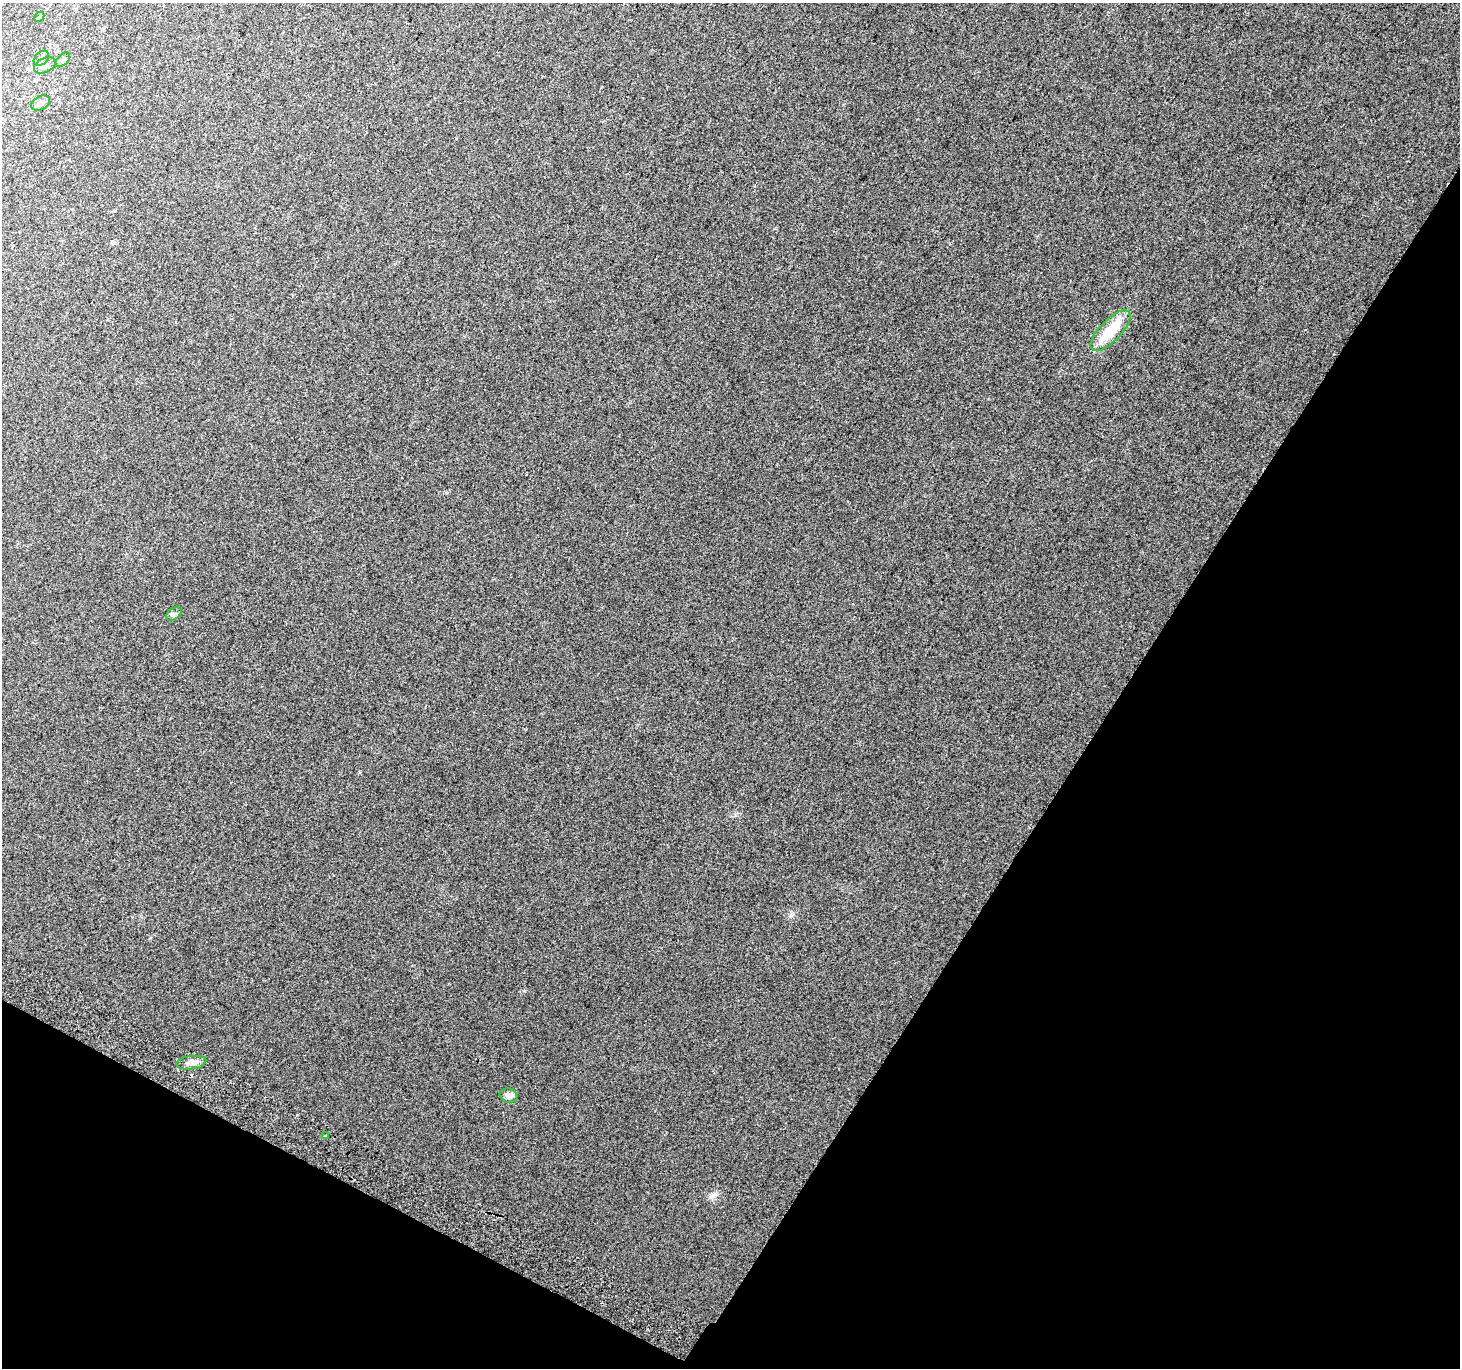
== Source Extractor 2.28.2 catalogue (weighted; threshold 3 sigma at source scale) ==
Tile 15 of 4 x 4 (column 3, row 4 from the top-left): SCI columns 2950-4407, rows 300-1665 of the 5888 x 5996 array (HDU 1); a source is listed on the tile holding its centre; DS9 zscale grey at full resolution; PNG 1462 x 1370 px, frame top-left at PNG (2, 3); each listed source drawn as its Kron ellipse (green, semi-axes under 4 px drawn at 4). Shown black and unused: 30% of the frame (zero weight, under 2 of 3 exposures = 2% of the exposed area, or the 3 px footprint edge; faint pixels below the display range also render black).
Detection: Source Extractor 2.28.2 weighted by HDU 2 'WHT'; one run over the whole footprint, this tile lists its part. Background 0.0358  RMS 0.012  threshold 0.0562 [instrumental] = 3 sigma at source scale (4.5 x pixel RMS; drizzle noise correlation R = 1.50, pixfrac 1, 0.0396/0.0396 arcsec/px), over >= 5 px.
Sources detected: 11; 1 cosmic-ray / hot-pixel residue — neither listed nor drawn; the other 10 listed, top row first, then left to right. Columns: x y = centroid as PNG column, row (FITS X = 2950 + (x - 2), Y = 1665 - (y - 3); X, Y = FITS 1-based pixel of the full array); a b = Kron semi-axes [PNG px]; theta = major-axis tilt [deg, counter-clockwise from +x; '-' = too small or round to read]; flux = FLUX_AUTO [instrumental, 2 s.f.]
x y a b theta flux
39 17 6 4 45 1.5
41 58 9 6 42 4
63 60 8 5 44 2.7
45 65 11 7 26 5.9
41 103 10 6 29 5.1
1111 331 26 10 46 39
174 614 9 5 36 2.7
191 1063 15 6 7 6.9
509 1096 9 7 -11 6
326 1135 3 3 - 2.5
Unlisted compact peaks at least as high as the median listed source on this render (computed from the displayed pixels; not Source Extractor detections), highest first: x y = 713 1195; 793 914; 735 815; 525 991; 150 938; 359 772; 456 138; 447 493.